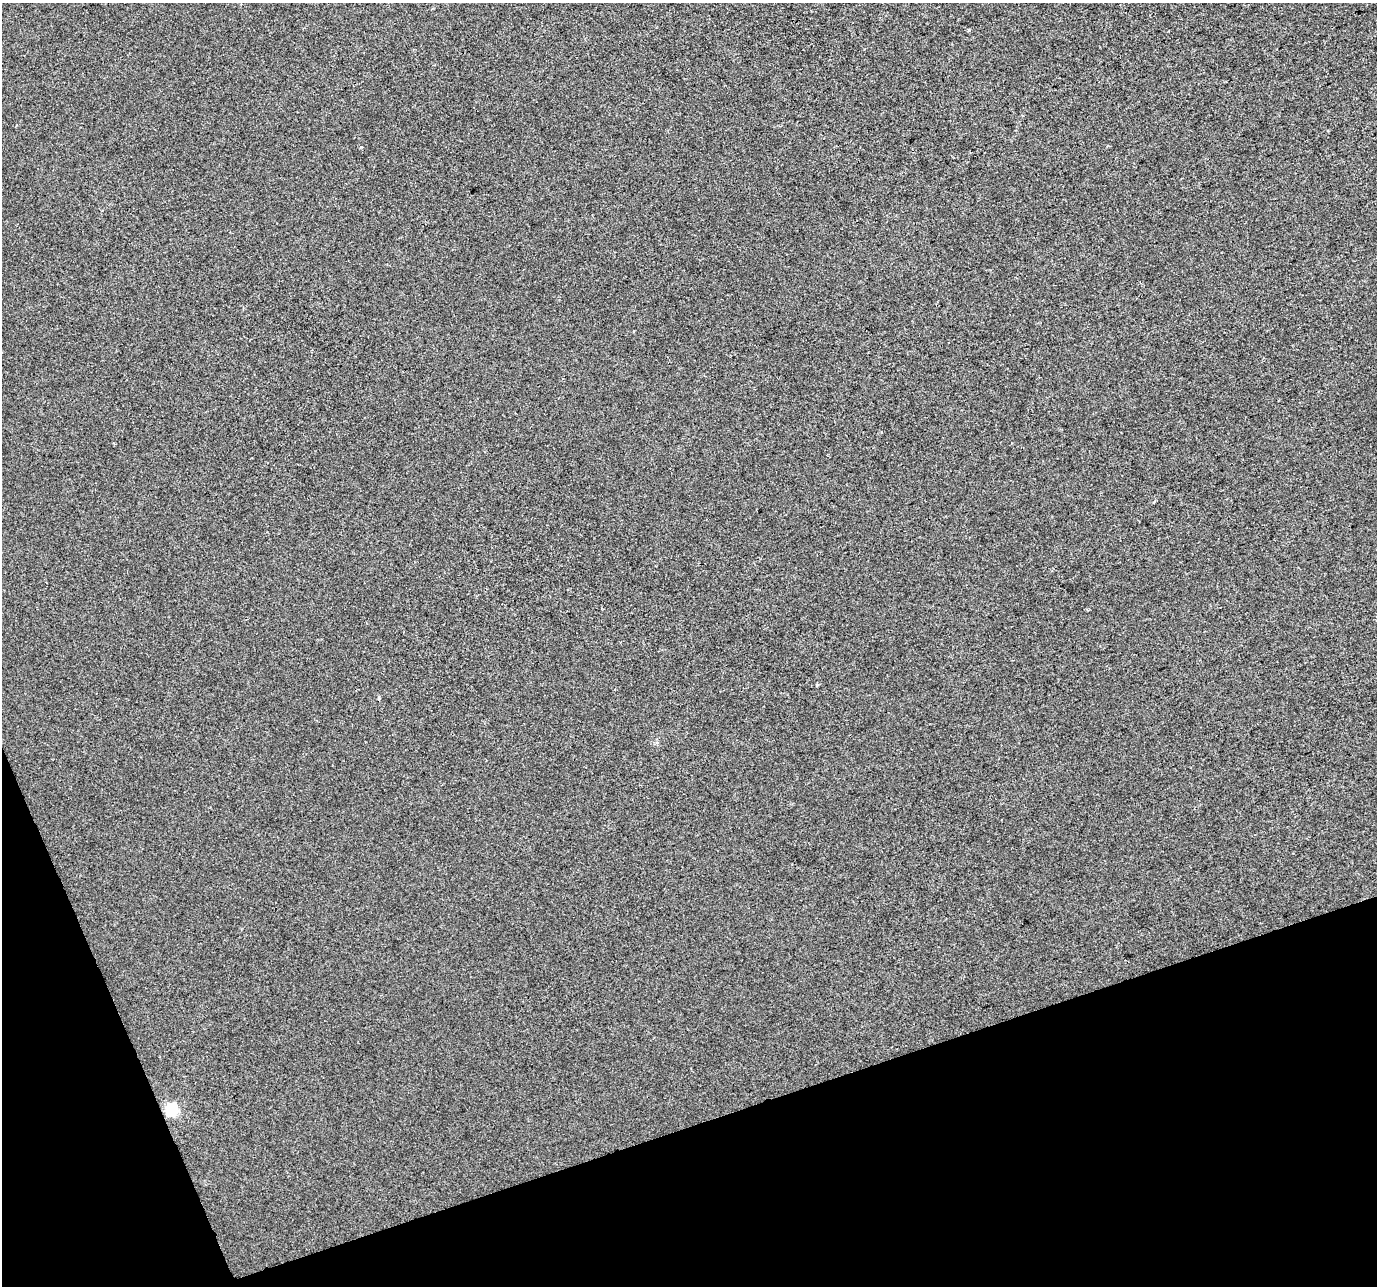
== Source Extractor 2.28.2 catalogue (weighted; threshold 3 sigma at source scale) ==
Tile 14 of 4 x 4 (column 2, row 4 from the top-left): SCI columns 1377-2751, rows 130-1413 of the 5501 x 5340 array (HDU 1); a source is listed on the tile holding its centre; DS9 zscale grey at full resolution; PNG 1379 x 1288 px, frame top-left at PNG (2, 3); no overlay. Shown black and unused: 16% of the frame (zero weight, under 2 of 3 exposures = <1% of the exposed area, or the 3 px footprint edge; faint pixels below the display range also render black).
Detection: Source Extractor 2.28.2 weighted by HDU 2 'WHT'; one run over the whole footprint, this tile lists its part. Background -1.26e-04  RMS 0.0056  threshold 0.0253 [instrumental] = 3 sigma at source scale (4.5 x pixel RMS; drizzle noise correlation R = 1.50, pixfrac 1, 0.0396/0.0396 arcsec/px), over >= 5 px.
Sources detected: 3; all 3 listed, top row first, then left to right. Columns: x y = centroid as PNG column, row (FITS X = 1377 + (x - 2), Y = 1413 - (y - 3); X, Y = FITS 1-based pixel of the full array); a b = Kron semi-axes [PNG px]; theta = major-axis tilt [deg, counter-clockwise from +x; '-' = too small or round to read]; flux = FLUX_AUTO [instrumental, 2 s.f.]
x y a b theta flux
968 31 4 3 - 0.88
379 699 5 3 - 0.78
171 1109 6 6 - 67